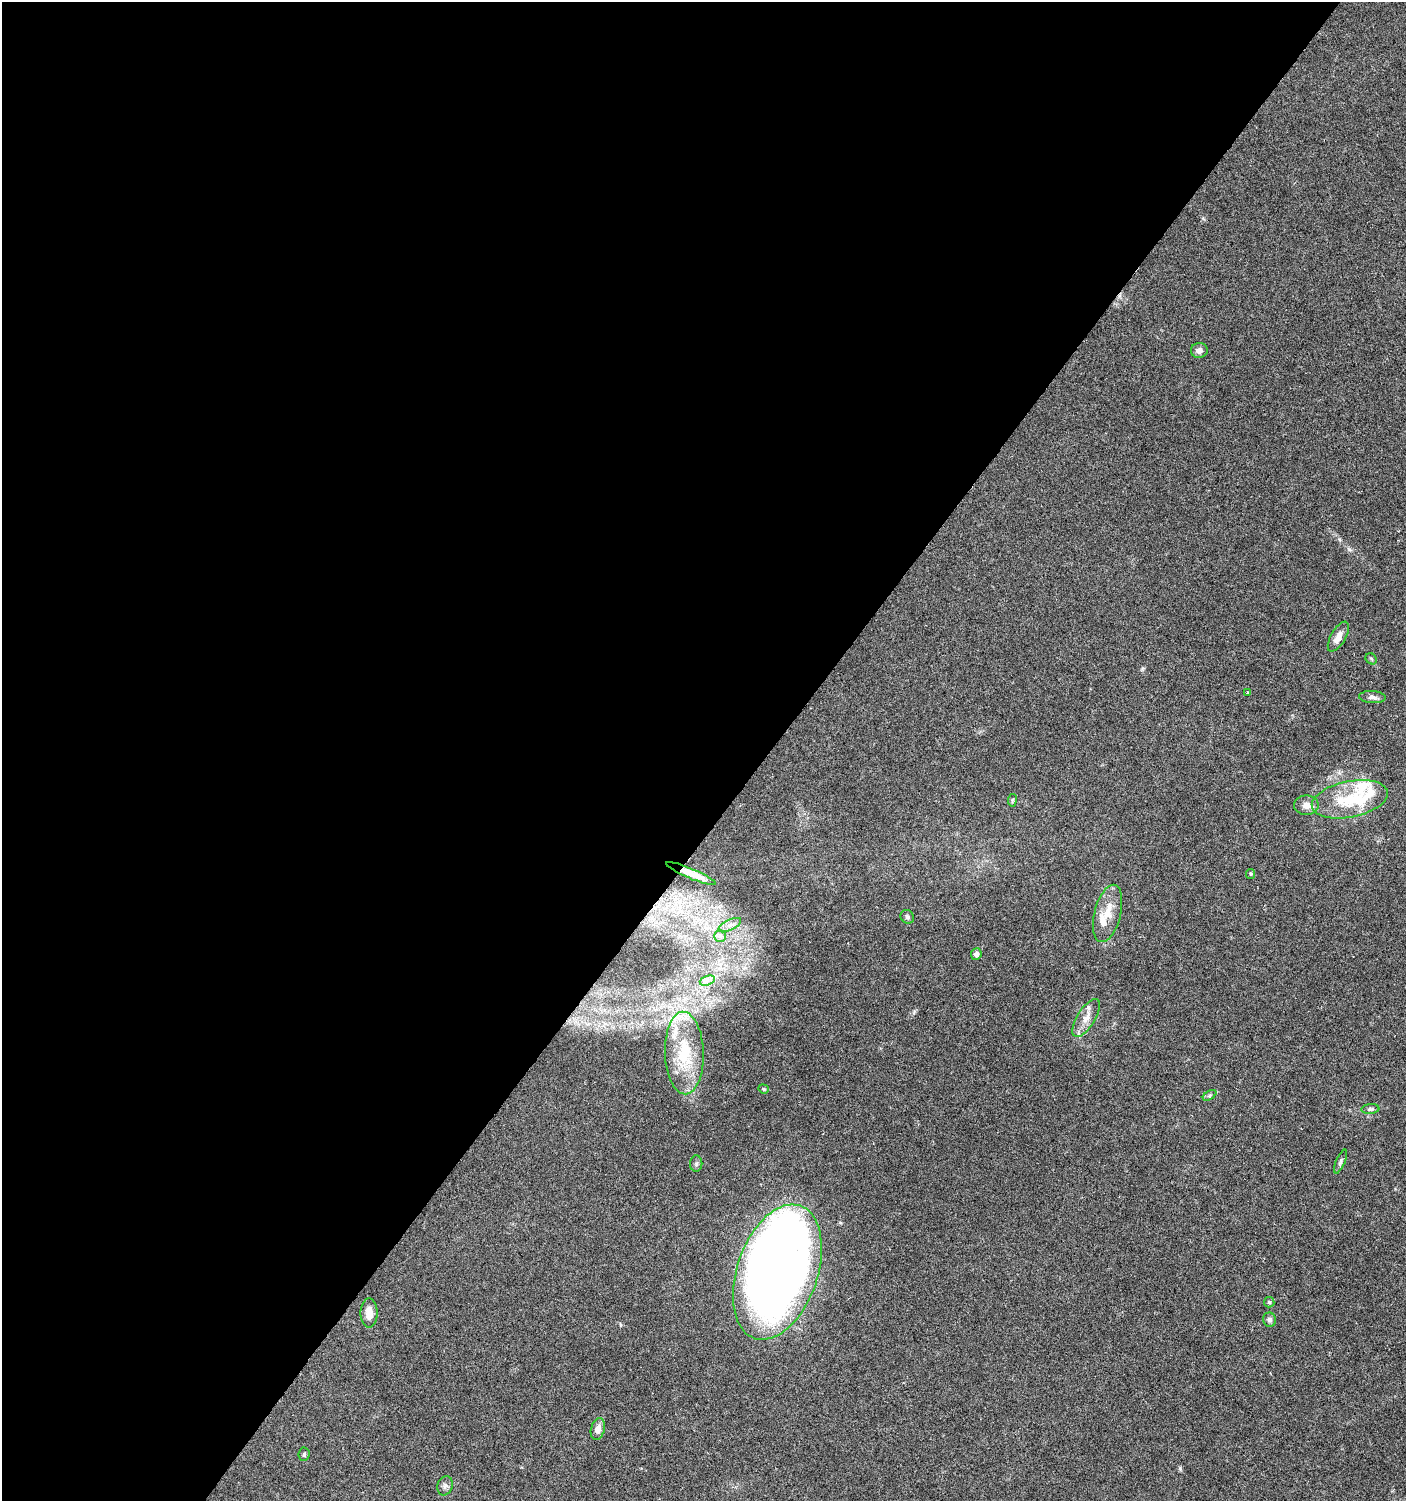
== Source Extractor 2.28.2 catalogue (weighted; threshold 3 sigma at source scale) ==
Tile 5 of 4 x 4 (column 1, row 2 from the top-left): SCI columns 242-1645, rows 2999-4497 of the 6029 x 6005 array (HDU 1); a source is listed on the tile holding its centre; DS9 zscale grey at full resolution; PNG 1408 x 1503 px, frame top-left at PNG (2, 2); each listed source drawn as its Kron ellipse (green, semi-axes under 4 px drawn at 4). Shown black and unused: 55% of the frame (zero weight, under 5 of 9 exposures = <1% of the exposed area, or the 3 px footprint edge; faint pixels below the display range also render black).
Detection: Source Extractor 2.28.2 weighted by HDU 2 'WHT'; one run over the whole footprint, this tile lists its part. Background 0.0353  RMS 0.0025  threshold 0.0101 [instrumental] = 3 sigma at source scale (4.09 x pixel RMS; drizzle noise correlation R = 1.36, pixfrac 0.8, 0.0396/0.0396 arcsec/px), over >= 5 px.
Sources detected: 35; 2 inside a brighter object's white glare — neither listed nor drawn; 3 inside a brighter listed object's ellipse — not listed separately; the other 30 listed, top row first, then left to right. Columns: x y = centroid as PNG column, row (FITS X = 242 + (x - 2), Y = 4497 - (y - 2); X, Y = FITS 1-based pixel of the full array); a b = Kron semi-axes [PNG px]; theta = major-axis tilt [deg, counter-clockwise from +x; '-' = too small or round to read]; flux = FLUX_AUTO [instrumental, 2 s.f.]
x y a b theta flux
1199 350 8 7 - 1.2
1338 637 17 7 59 2.2
1371 659 6 5 - 0.32
1247 693 4 2 - 0.18
1372 697 13 6 -3 0.9
1350 799 38 18 11 11
1012 800 6 3 82 0.26
1306 805 12 9 -1 1.8
691 874 27 5 -22 2.7
1251 874 5 4 - 0.27
1108 913 29 13 76 4.4
907 917 7 6 - 0.5
730 925 12 5 26 1.3
720 936 6 6 - 0.81
976 954 6 5 - 1
707 981 8 4 19 0.91
1086 1018 21 9 58 2.5
684 1053 41 19 -88 11
763 1089 5 4 - 0.29
1210 1095 7 4 32 0.46
1370 1109 9 5 4 0.51
1341 1161 13 4 67 0.57
696 1164 8 6 89 0.47
777 1272 70 40 71 280
1269 1302 5 5 - 0.37
369 1313 15 8 90 2.4
1270 1320 7 6 - 0.65
598 1429 11 7 74 1.8
304 1454 6 5 - 0.42
445 1486 10 7 70 0.8
Unlisted compact peaks at least as high as the median listed source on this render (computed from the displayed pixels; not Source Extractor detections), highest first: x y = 1180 1468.